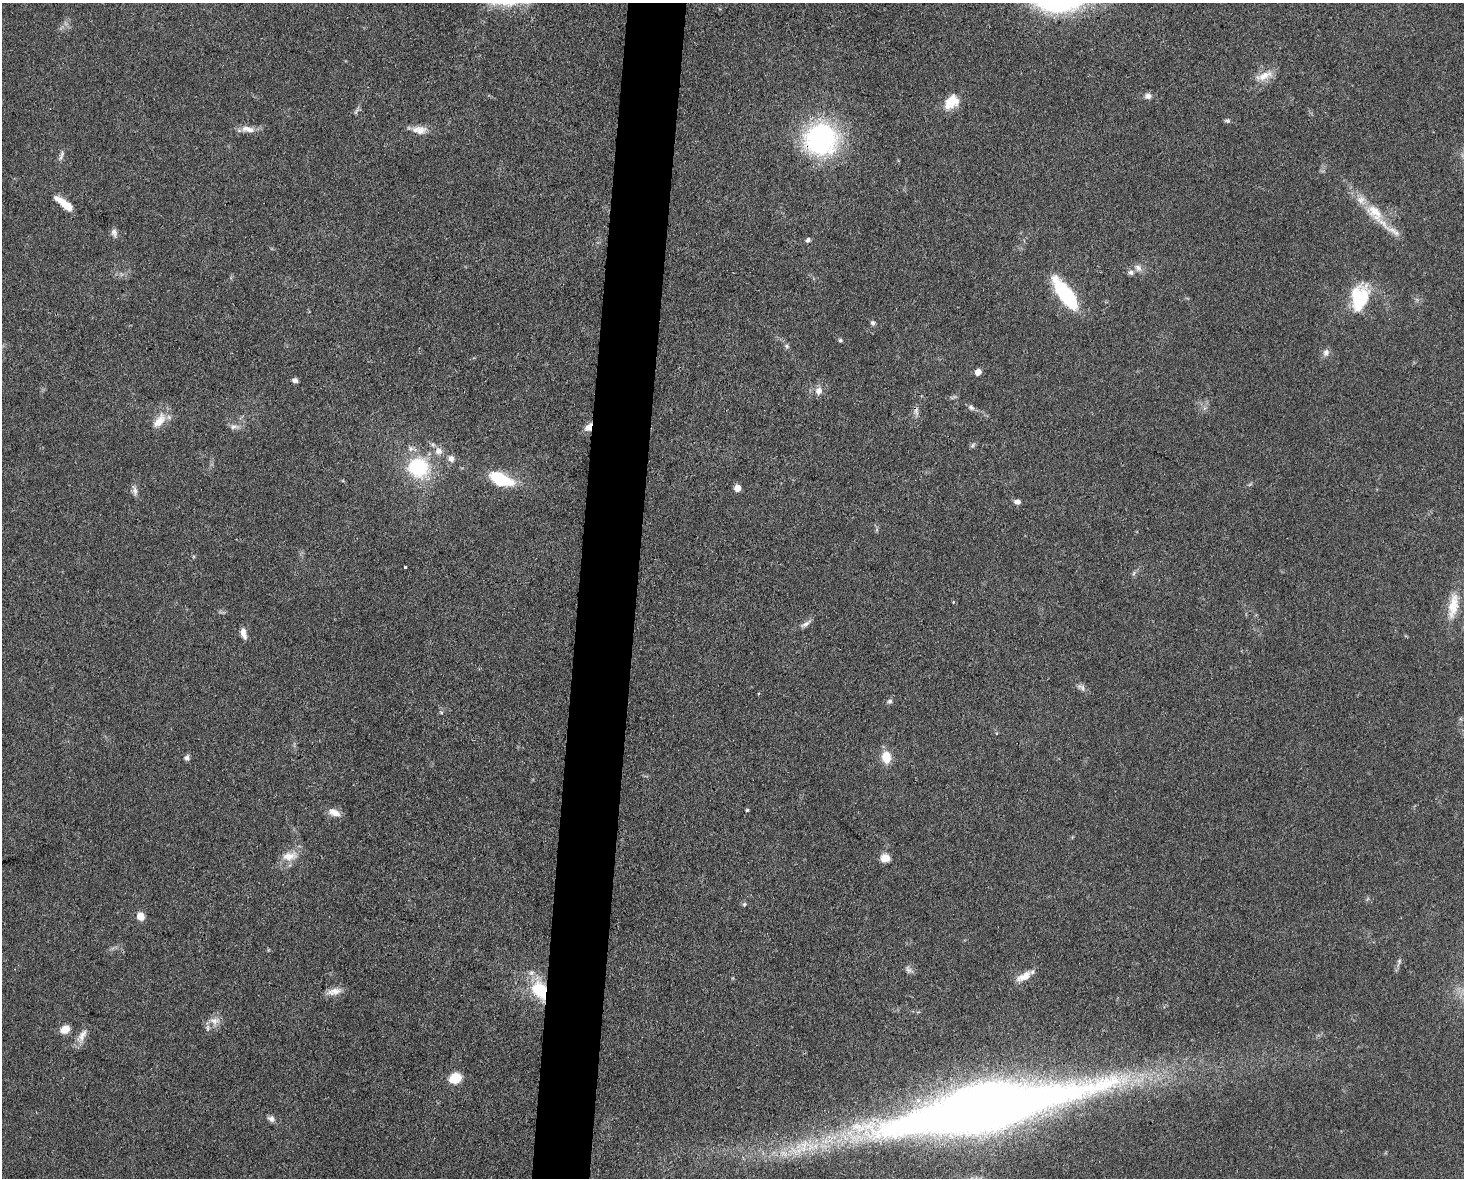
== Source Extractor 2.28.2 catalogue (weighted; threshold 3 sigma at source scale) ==
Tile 8 of 3 x 4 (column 2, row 3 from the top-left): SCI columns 1690-3151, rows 1177-2352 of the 4727 x 4704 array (HDU 1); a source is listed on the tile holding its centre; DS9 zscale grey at full resolution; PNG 1466 x 1180 px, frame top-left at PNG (2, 3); no overlay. Shown black and unused: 4% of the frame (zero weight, under 3 of 4 exposures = <1% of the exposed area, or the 3 px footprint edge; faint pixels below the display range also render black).
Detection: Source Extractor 2.28.2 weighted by HDU 2 'WHT'; one run over the whole footprint, this tile lists its part. Background 0.0756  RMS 0.0062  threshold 0.028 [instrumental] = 3 sigma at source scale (4.5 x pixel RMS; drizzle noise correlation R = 1.50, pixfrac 1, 0.05/0.05 arcsec/px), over >= 5 px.
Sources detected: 68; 1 cosmic-ray / hot-pixel residue — not listed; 3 inside a brighter listed object's ellipse — not listed separately; the other 64 listed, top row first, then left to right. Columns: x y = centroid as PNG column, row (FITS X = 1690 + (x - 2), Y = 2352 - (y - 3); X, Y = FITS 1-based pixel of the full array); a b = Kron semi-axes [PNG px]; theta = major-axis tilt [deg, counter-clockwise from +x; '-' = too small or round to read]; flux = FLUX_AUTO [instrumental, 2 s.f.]
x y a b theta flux
1264 76 26 9 21 8
1148 96 9 7 3 3.1
952 102 18 12 43 13
356 111 11 3 59 1.3
1227 121 7 5 -2 1.2
248 129 19 8 -13 6
419 130 20 10 -5 6.9
821 139 22 21 - 150
62 154 11 5 86 2.1
64 203 24 8 -37 10
1375 212 30 17 -49 19
114 233 12 7 -78 2.6
808 240 5 5 - 2
1138 268 11 8 -53 3.4
1131 272 8 7 - 2
1065 294 36 12 -54 50
1360 298 25 14 76 39
873 323 6 5 - 1.7
840 340 5 4 - 0.98
787 346 8 5 -28 1.3
1326 352 10 8 70 2.9
978 372 5 5 - 7.3
295 380 7 6 - 1.9
819 391 10 9 - 4.3
954 397 9 4 26 1.2
971 407 8 6 -54 1.7
159 421 24 11 50 9.7
234 427 14 7 5 3
588 427 10 7 56 4.8
973 445 6 4 71 1.1
439 451 11 10 - 4.8
451 459 8 8 - 3.4
418 467 16 15 - 50
500 479 17 8 -22 44
737 488 5 5 - 7.4
135 490 15 6 -79 2.8
1017 502 7 5 -14 2.7
405 567 3 3 - 1.2
1134 573 6 4 71 1.1
953 602 4 4 - 0.61
1453 606 37 12 81 14
806 624 16 5 33 2.8
243 633 13 6 -74 4
1081 687 14 7 -37 2.7
890 701 6 6 - 1.5
441 712 5 5 - 0.91
187 757 7 6 - 1.8
886 757 11 8 -85 13
747 810 4 3 - 0.93
334 812 16 8 -23 5.7
289 856 20 11 9 8.9
885 858 10 9 - 6.2
744 904 6 4 68 0.98
140 916 8 7 - 6.2
909 970 11 7 -36 2.3
1024 976 21 9 29 7.7
539 990 19 13 -55 31
334 991 21 8 12 5.5
214 1021 15 11 -1 5.5
65 1029 9 7 30 8.4
82 1036 21 9 62 5.6
455 1078 9 8 - 20
983 1109 165 33 11 1200
271 1119 9 8 - 2.4
Overlapping masked pixels (flux is a lower limit): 4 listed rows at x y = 821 139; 588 427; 539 990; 983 1109